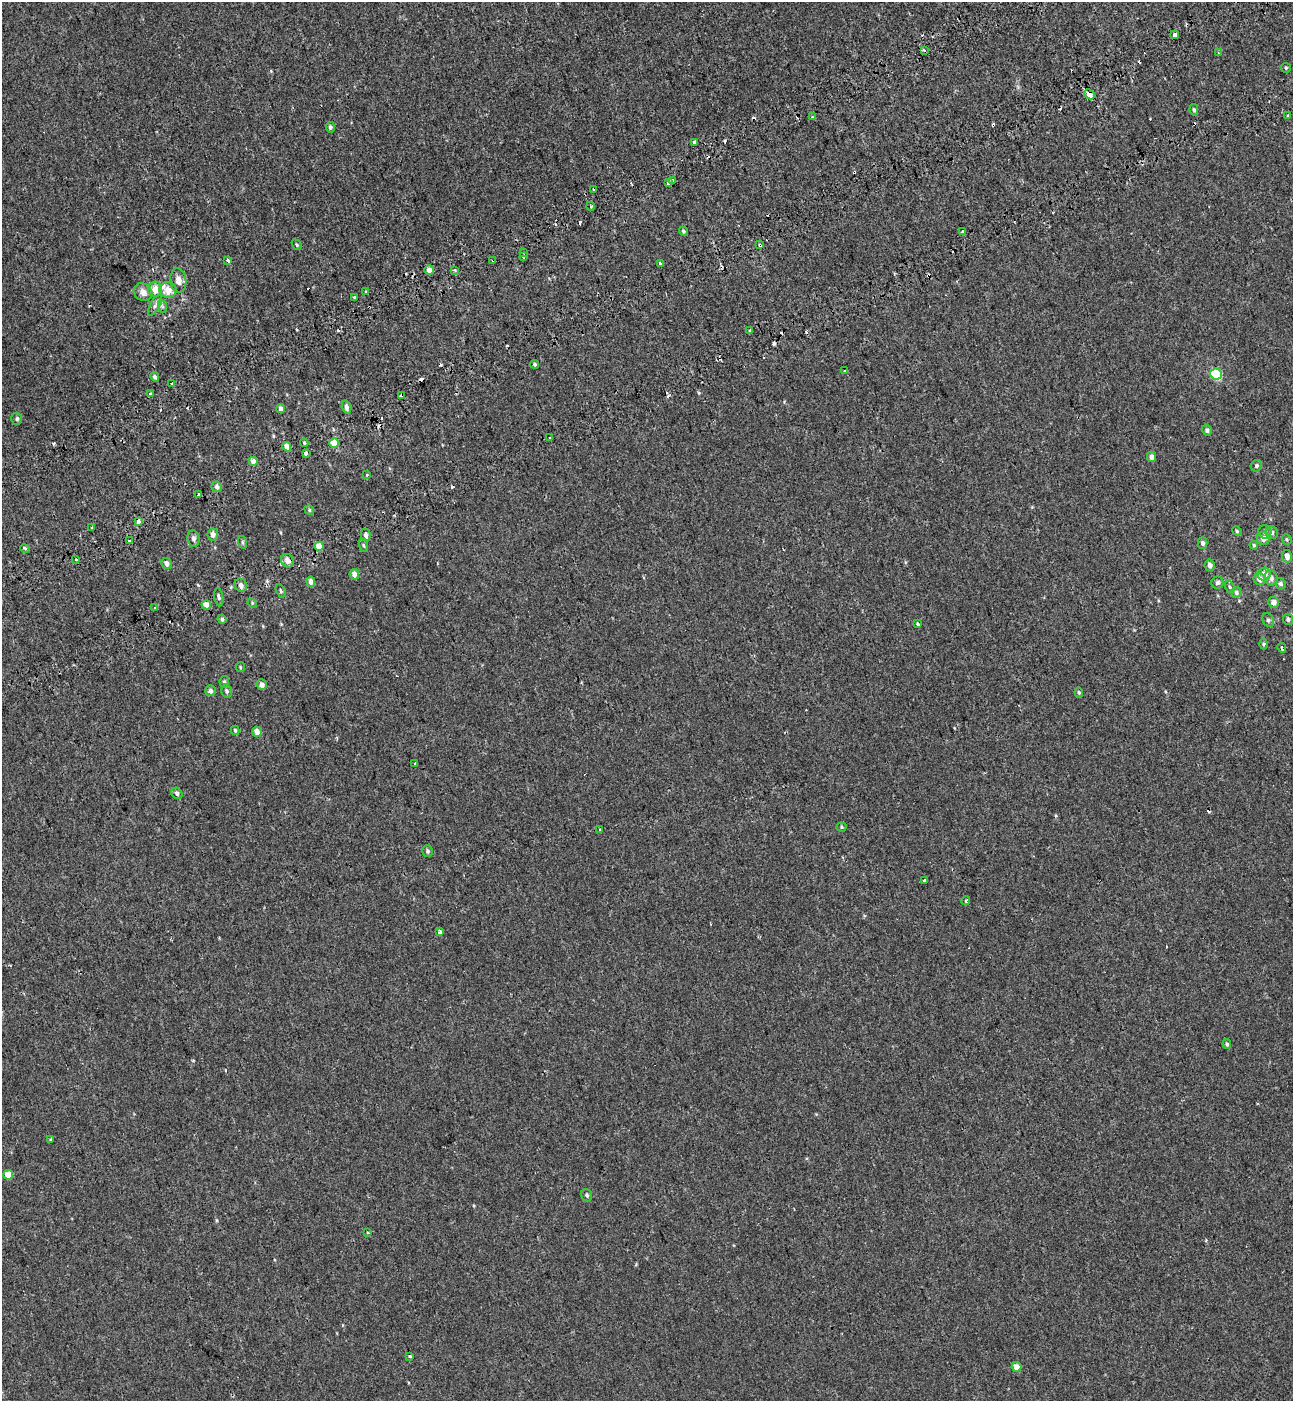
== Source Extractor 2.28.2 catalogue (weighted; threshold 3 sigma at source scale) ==
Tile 10 of 4 x 4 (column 2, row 3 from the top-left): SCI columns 1524-2814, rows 1499-2897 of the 5576 x 5797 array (HDU 1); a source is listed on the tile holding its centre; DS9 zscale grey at full resolution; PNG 1295 x 1403 px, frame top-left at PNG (2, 2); each listed source drawn as its Kron ellipse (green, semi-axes under 4 px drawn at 4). Shown black and unused: <1% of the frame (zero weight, under 2 of 3 exposures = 6% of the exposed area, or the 3 px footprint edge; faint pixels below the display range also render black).
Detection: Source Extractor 2.28.2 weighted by HDU 2 'WHT'; one run over the whole footprint, this tile lists its part. Background -7.26e-04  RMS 0.0031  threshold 0.0137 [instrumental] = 3 sigma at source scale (4.5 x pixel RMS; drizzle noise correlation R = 1.50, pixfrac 1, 0.0396/0.0396 arcsec/px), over >= 5 px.
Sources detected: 160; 35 cosmic-ray / hot-pixel residue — neither listed nor drawn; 1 inside a brighter listed object's ellipse — not listed separately; the other 124 listed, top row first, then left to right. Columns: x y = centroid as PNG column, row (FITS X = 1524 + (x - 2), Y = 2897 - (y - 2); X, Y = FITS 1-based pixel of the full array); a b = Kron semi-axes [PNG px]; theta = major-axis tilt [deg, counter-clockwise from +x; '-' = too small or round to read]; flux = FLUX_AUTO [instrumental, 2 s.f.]
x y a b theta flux
1175 35 4 4 - 2.2
924 50 3 3 - 0.86
1218 53 4 4 - 0.3
1286 68 5 5 - 0.35
1089 94 6 4 -47 4.9
1194 110 6 4 -79 0.48
1288 116 3 3 - 0.44
812 117 3 3 - 0.47
330 127 5 4 - 0.66
694 142 4 3 - 0.73
672 180 3 3 - 3
668 183 3 3 - 1.3
593 189 3 3 - 1.1
590 206 4 3 - 0.33
683 231 5 4 - 0.44
962 232 3 3 - 1
297 245 5 3 - 0.32
760 245 3 3 - 0.51
524 253 3 2 - 0.41
523 257 4 3 - 1.2
228 260 4 3 - 0.77
493 260 3 2 - 0.42
660 263 3 3 - 1.5
429 270 5 4 - 2.2
455 270 4 3 - 0.42
178 280 12 8 -84 2.1
155 289 8 7 - 3.1
168 290 8 8 - 3.5
366 291 3 3 - 0.75
143 292 10 8 -38 2.1
354 297 3 3 - 1.4
155 305 12 5 62 0.96
162 306 7 4 -72 0.51
750 331 3 3 - 10
534 364 4 4 - 0.42
844 371 3 2 - 0.42
1216 374 6 5 - 18
155 377 5 4 - 0.76
172 384 3 3 - 3
151 394 3 3 - 1.6
402 395 4 3 - 1.9
346 407 7 4 -74 0.97
281 409 4 4 - 1.2
17 419 6 5 - 0.55
1207 430 5 5 - 0.72
550 438 3 3 - 0.57
304 443 4 4 - 0.36
334 443 4 4 - 5.7
287 447 4 4 - 2.4
306 454 3 3 - 10
1151 457 5 4 - 1.4
253 461 4 4 - 1.9
1256 466 6 5 - 0.54
367 475 4 3 - 0.34
217 487 5 5 - 1.1
199 494 3 3 - 1.6
309 510 5 4 - 0.36
139 521 3 3 - 4.7
92 528 3 3 - 0.85
1237 531 5 4 - 0.33
1265 532 7 6 - 0.87
1272 532 6 6 - 0.83
213 534 6 5 - 1.5
366 535 6 5 - 0.99
193 538 8 6 -83 0.98
1263 538 6 6 - 1.4
1287 539 5 5 - 0.45
129 540 3 3 - 1.3
242 542 6 4 -75 0.41
1203 543 5 4 - 0.81
363 545 7 3 -71 0.39
1254 545 4 4 - 0.42
319 546 4 4 - 2.8
25 548 5 3 - 0.59
1287 556 6 5 - 1.6
76 560 3 3 - 1.4
287 561 7 6 - 1.6
166 563 6 5 - 1.3
1210 565 6 5 - 1
354 574 5 5 - 1.6
1264 574 6 6 - 1.8
1271 578 7 6 - 1.2
1259 579 6 6 - 1.4
311 582 5 4 - 1.6
1217 583 6 6 - 0.72
1280 584 5 5 - 0.65
241 585 7 6 - 1.2
1230 587 6 4 -72 0.46
281 591 7 4 -62 0.51
1236 593 5 5 - 0.63
219 597 9 4 -82 0.71
1274 602 5 5 - 1.6
252 603 5 4 - 0.3
206 605 5 4 - 2.9
155 608 3 3 - 0.41
222 619 5 4 - 0.51
1288 619 5 5 - 0.62
1268 620 7 5 -62 0.67
918 624 3 3 - 0.96
1264 644 5 3 - 0.36
1282 648 5 3 - 0.91
240 667 5 4 - 0.3
224 682 6 4 78 0.5
262 685 5 5 - 1.2
210 691 5 5 - 0.96
227 691 6 5 - 0.68
1079 692 5 4 - 0.38
235 730 5 3 - 0.46
257 732 5 4 - 2.1
415 763 3 2 - 0.39
177 793 6 5 - 0.73
842 827 5 4 - 0.35
600 830 4 3 - 0.97
428 851 6 5 - 0.62
924 880 3 2 - 0.49
966 901 4 3 - 0.3
440 932 4 4 - 0.6
1227 1044 5 4 - 0.52
51 1139 4 3 - 0.45
8 1175 5 5 - 3.3
587 1195 6 5 - 0.6
368 1233 3 3 - 0.31
410 1356 3 3 - 0.4
1016 1367 5 5 - 1.9
Overlapping masked pixels (flux is a lower limit): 8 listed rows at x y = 1089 94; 672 180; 760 245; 493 260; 750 331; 402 395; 287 447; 139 521